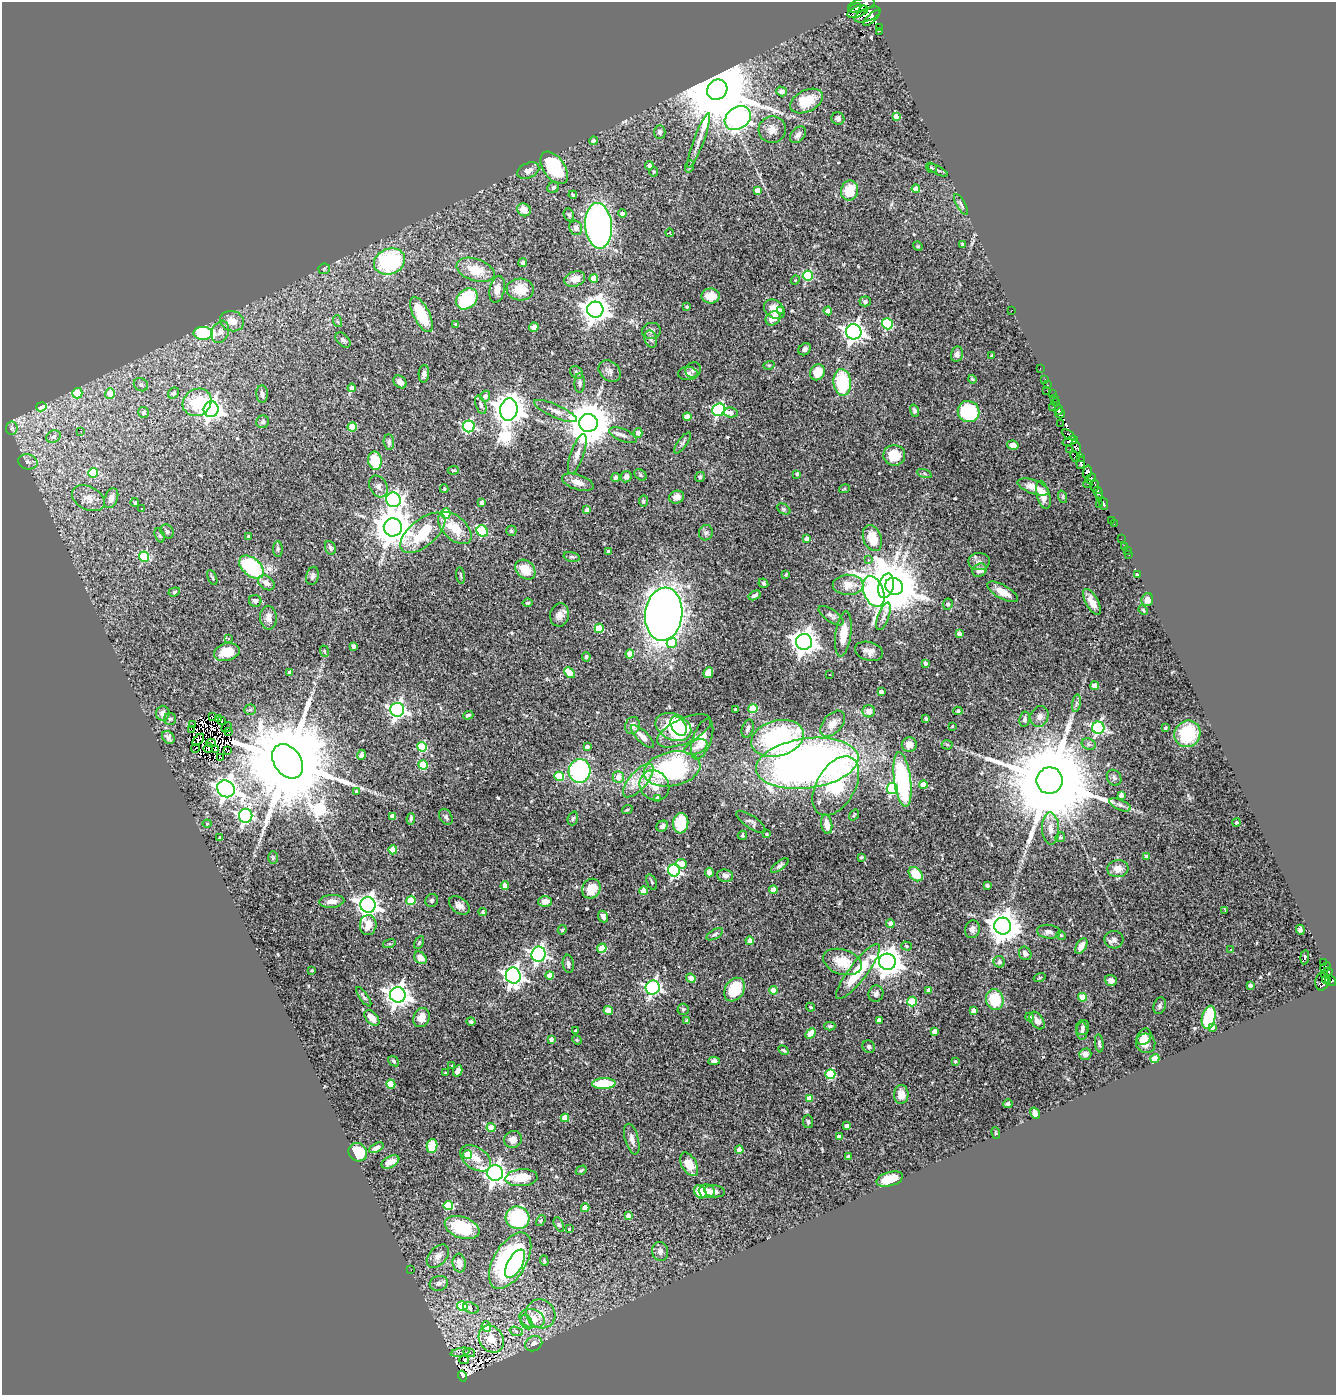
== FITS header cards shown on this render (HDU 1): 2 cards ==
NAXIS1  =                 1334
NAXIS2  =                 1393

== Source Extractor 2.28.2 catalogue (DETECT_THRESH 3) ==
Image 1334 x 1393 px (HDU 1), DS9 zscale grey, 1 PNG px = 1 image px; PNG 1338 x 1397 px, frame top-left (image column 1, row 1393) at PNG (2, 2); each listed source drawn as its Kron ellipse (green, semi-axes under 4 px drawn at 4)
Background 0.783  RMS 0.048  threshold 0.145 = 3 sigma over >= 5 px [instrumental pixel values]
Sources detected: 546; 10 with non-positive FLUX_AUTO (blend fragments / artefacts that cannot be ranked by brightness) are neither listed nor drawn; of the other 536, the 500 brightest by FLUX_AUTO listed and drawn (36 fainter detections omitted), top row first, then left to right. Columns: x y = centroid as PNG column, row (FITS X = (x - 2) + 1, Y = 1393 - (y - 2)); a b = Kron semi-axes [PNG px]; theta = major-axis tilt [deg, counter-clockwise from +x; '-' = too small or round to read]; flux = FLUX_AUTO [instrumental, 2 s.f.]
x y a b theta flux
861 5 14 6 17 1800
855 8 6 3 27 650
858 12 11 5 21 270
867 14 14 6 22 1700
872 18 10 4 44 880
879 28 3 2 - 5.2
880 31 4 3 - 71
717 90 11 9 43 48000
782 91 5 4 - 13
807 101 18 10 26 100
896 116 4 4 - 19
738 118 14 10 36 2700
838 118 6 6 - 11
772 130 14 13 - 31
660 132 7 5 89 10
798 135 9 6 47 16
699 140 29 5 70 28
593 141 4 4 - 13
649 165 4 4 - 13
690 166 6 4 70 4.5
554 168 18 10 -55 180
931 168 6 4 -36 4.3
938 170 11 3 -27 7.3
528 171 11 7 24 18
654 172 5 4 - 3.3
553 187 6 5 - 7.6
916 189 4 4 - 38
757 190 4 4 - 23
849 191 10 8 79 82
573 195 4 3 - 4.4
961 204 12 4 -60 8.1
524 210 7 6 - 31
622 213 4 4 - 12
569 215 6 5 - 6.4
599 226 23 13 -85 1400
576 228 7 6 - 14
669 233 4 4 - 3.3
963 245 4 4 - 7.6
918 246 5 4 - 3.4
389 261 16 12 22 370
523 263 4 4 - 6.6
324 269 6 5 - 5.4
475 270 19 11 -19 77
808 276 5 5 - 230
594 278 4 4 - 39
575 279 11 7 19 28
795 280 5 4 - 4
497 289 13 7 78 23
520 289 14 11 -5 63
711 296 9 7 -2 35
467 299 12 9 43 200
865 301 5 5 - 9.9
687 307 4 3 - 3.5
774 309 11 8 -38 58
595 310 8 8 - 3900
780 310 4 3 - 7.2
1012 310 2 2 - 23
828 311 4 4 - 35
421 314 19 8 -63 150
773 318 8 6 41 34
232 321 12 10 -15 40
337 321 6 4 -70 4.3
456 324 4 3 - 3.7
887 324 6 5 - 230
534 327 5 4 - 24
651 331 9 8 - 10
220 332 11 8 66 19
854 332 8 7 - 1700
203 333 9 6 -1 270
651 339 9 6 -71 9.8
343 340 9 5 -45 9.6
805 349 7 5 41 9.8
957 354 7 6 - 13
992 356 3 2 - 3.5
769 365 6 3 17 3.3
1040 368 3 2 - 5.8
693 370 8 7 - 12
610 371 12 9 -41 18
577 372 7 5 -46 7.7
817 372 8 7 - 54
424 374 9 5 85 10
688 374 10 6 -3 13
972 379 4 3 - 5.1
1045 379 3 2 - 5.7
400 382 7 5 -42 18
842 382 13 8 -85 200
580 383 10 5 88 8.8
141 385 7 6 - 8.8
1047 385 3 2 - 23
352 388 4 4 - 21
1047 391 2 2 - 7
77 393 5 5 - 71
174 393 6 5 - 10
110 394 5 5 - 56
262 394 9 6 -85 11
1052 394 2 2 - 7.2
485 396 5 5 - 17
1054 399 2 2 - 12
197 402 15 13 36 120
1056 402 4 3 - 15
481 405 9 5 -70 14
41 407 5 4 - 140
1053 407 2 2 - 7.1
211 409 8 7 - 1800
509 409 11 8 82 6400
1059 409 5 3 - 420
719 410 7 6 - 500
555 411 23 6 -24 24
914 411 6 4 -70 7.8
144 412 5 5 - 12
968 412 11 10 - 270
731 413 7 5 -6 14
1060 413 5 4 - 470
687 417 4 4 - 45
263 422 6 6 - 6.8
588 423 9 9 - 13000
1060 423 2 2 - 20
469 426 6 6 - 420
352 427 5 4 - 86
12 428 6 6 - 8.3
81 431 3 3 - 4.1
638 433 5 4 - 21
623 435 14 6 -23 15
1069 435 7 4 -29 210
53 437 7 6 - 16
1070 441 8 4 17 250
389 442 8 5 -84 7.9
682 443 12 4 54 9.4
1013 445 6 4 -12 22
1076 447 7 4 -64 460
1070 449 2 2 - 15
577 454 21 6 71 23
894 455 11 10 - 75
1075 457 5 3 - 57
1081 457 4 2 - 8.2
375 461 9 6 -79 110
28 462 10 7 -15 13
1081 463 6 4 82 170
453 470 6 3 5 4.3
1087 472 7 4 76 710
93 473 5 4 - 170
924 473 7 3 -19 4.9
797 474 4 3 - 7.5
640 475 7 5 -42 5.7
626 477 6 5 - 9.6
700 477 5 4 - 6
615 478 4 4 - 7.4
1090 479 5 3 - 400
578 482 16 7 -18 24
1088 484 4 2 - 21
378 486 11 8 -61 17
1095 486 6 3 88 340
1033 487 16 7 -20 35
444 489 4 3 - 3.9
844 489 5 3 - 3.6
1098 492 6 4 -62 400
1043 495 14 6 -75 32
677 497 7 6 - 20
1063 497 6 4 -72 4.2
1100 497 4 3 - 400
88 498 17 11 -27 34
111 498 10 6 68 17
393 500 7 7 - 1000
643 501 5 4 - 6.3
135 502 4 4 - 6.4
482 502 4 3 - 17
1103 503 6 3 -67 180
1100 504 2 2 - 26
141 509 3 3 - 6.4
784 509 7 5 -26 6.2
587 510 4 4 - 25
446 514 5 4 - 140
1112 521 4 2 - 12
1114 524 2 2 - 7.2
393 527 9 9 - 7500
455 528 20 11 -43 88
167 531 7 6 - 8.9
482 531 6 5 - 260
511 531 5 5 - 5.2
423 533 27 13 40 170
706 533 7 7 - 9.5
160 535 7 4 -70 6.3
248 536 4 3 - 4.3
872 538 13 9 -70 77
807 539 4 4 - 29
1121 539 2 2 - 5
1125 547 3 2 - 3.4
330 548 7 5 -67 8.5
278 549 8 5 -89 6.5
1127 551 2 2 - 15
609 552 4 3 - 6.8
1129 555 2 2 - 5
144 557 5 5 - 240
572 557 8 4 -12 6.2
868 560 3 3 - 8.8
979 562 10 8 -2 14
251 567 14 9 -41 280
525 570 11 8 -44 70
980 570 7 6 - 19
1137 574 3 3 - 11
461 575 8 3 -83 4.3
786 575 4 3 - 4.7
312 576 9 6 77 9.3
212 578 8 3 -66 4.9
266 583 9 6 -36 16
763 583 5 4 - 5
848 585 15 10 1 49
886 586 12 7 74 13000
894 586 9 8 - 10000
174 592 6 4 20 4.7
874 592 16 10 -69 1200
1002 592 17 6 -29 38
755 595 6 3 31 8.8
1147 600 7 5 71 26
255 601 6 6 - 11
1092 602 14 6 -62 26
528 603 5 4 - 5.5
948 604 6 5 - 6.5
1143 610 5 3 - 3.3
664 614 26 18 83 3600
560 615 11 9 82 24
831 616 15 6 -35 13
883 616 14 5 69 14
268 618 12 8 -87 24
599 628 4 4 - 110
843 634 23 8 82 61
959 634 4 4 - 20
228 638 4 4 - 7.8
804 642 8 8 - 3300
672 643 5 5 - 65
353 646 4 3 - 15
324 651 6 3 -71 3.4
869 651 14 9 -16 22
227 652 13 8 14 73
630 654 4 4 - 57
586 657 5 4 - 6.8
925 663 4 3 - 11
289 673 4 3 - 8.3
569 673 6 4 -47 95
708 673 5 5 - 43
830 674 3 2 - 3.5
1095 686 4 4 - 46
881 692 4 4 - 11
1076 703 9 4 81 7.7
735 709 3 3 - 3.5
753 709 4 4 - 130
250 710 6 5 - 5.7
397 710 7 7 - 1000
869 711 6 6 - 28
958 711 4 4 - 5.4
163 713 7 7 - 20
468 715 5 4 - 7.8
212 716 3 2 - 5.3
1039 716 11 9 68 17
218 718 3 2 - 3.7
170 719 6 6 - 6.1
926 719 3 3 - 4.7
1025 719 8 5 81 8.4
222 720 3 2 - 4.2
193 724 3 2 - 4.7
833 724 15 9 48 35
632 726 9 7 71 25
678 726 10 7 -55 110
952 726 3 2 - 3.2
227 727 6 2 44 5.3
673 727 19 13 -24 110
1098 728 6 6 - 560
1165 728 4 3 - 4
191 729 4 2 - 12
748 729 9 5 73 11
684 731 29 12 24 93
229 732 4 2 - 8.2
1187 734 13 12 - 180
642 736 15 5 -44 23
168 737 7 5 -48 11
778 738 27 18 15 530
702 739 21 9 71 45
198 740 7 3 47 3.5
211 743 4 2 - 5
909 744 7 7 - 24
1089 744 7 5 -22 7.6
947 745 5 5 - 4.9
422 747 5 4 - 170
587 747 4 3 - 15
696 747 12 7 24 18
195 748 5 2 - 3.3
208 748 5 3 - 5.4
215 749 3 2 - 3.9
228 751 2 2 - 4
361 755 5 4 - 8.9
221 758 3 2 - 6.4
288 761 19 13 -55 92000
807 763 51 25 7 2400
423 765 4 4 - 130
672 769 28 17 11 510
580 771 12 11 - 410
559 776 5 4 - 120
618 777 6 5 - 31
1114 778 8 6 -54 8.4
902 779 27 8 -82 410
638 780 21 9 49 49
1049 781 13 13 - 78000
654 785 16 14 -49 58
923 785 4 4 - 56
836 786 32 19 60 180
892 788 5 5 - 370
226 789 9 8 - 2200
356 791 4 3 - 5.2
1121 795 4 4 - 16
658 799 4 4 - 22
1120 805 11 5 -23 12
627 810 5 3 - 3.3
854 815 6 3 53 3.4
246 816 7 6 - 720
392 816 4 4 - 16
446 817 9 6 -60 8.5
573 818 7 5 71 6.1
411 819 6 4 82 8.7
751 822 17 6 -35 11
1237 822 4 4 - 5.1
681 823 10 7 84 120
207 824 4 4 - 3.5
827 824 10 5 -79 29
662 826 6 5 - 12
1050 829 16 8 -88 30
767 834 4 3 - 4
742 835 5 4 - 4.3
220 837 3 3 - 11
1060 837 5 4 - 4.6
393 850 4 4 - 95
861 857 3 3 - 6.4
1147 857 4 3 - 21
273 858 6 5 - 5
682 864 5 4 - 35
780 866 10 4 37 9.3
1118 869 10 8 5 33
674 870 6 6 - 620
709 873 5 4 - 15
916 874 8 6 -46 66
725 876 8 6 -7 12
652 882 8 5 -69 5.9
505 886 4 4 - 36
987 886 3 3 - 8
591 889 10 9 - 56
773 890 4 4 - 38
643 891 4 4 - 60
411 900 5 4 - 140
432 900 7 6 - 6.2
332 901 12 6 5 23
545 901 6 5 - 25
368 905 8 7 - 2000
459 905 11 7 -35 18
1225 910 3 2 - 4.3
483 912 4 4 - 5.4
603 917 6 5 - 15
890 923 4 4 - 17
368 925 10 8 87 40
1003 926 8 8 - 4800
972 929 9 7 74 14
562 930 4 3 - 4.2
1300 930 5 4 - 7.8
1049 932 12 7 -6 13
715 934 9 4 29 6.8
1061 935 5 4 - 4.1
1114 940 9 9 - 14
750 941 4 4 - 29
419 943 7 3 63 3.9
389 944 6 4 17 3.7
906 946 5 4 - 6
1081 946 8 5 59 25
602 948 5 4 - 90
1230 949 4 3 - 4.7
1025 953 7 6 - 12
538 954 8 7 - 1100
1305 957 7 3 84 5.4
420 958 7 5 -46 26
842 962 20 12 -17 72
887 962 8 8 - 4300
999 962 6 5 - 8.6
1324 962 3 2 - 7.3
568 964 9 5 -82 12
1325 967 6 3 27 53
312 970 3 2 - 3
858 971 34 9 52 160
1328 971 4 3 - 180
549 975 4 4 - 43
1325 975 3 3 - 44
513 976 8 7 - 1600
1040 977 6 3 18 3.3
691 978 5 4 - 43
1111 980 6 5 - 14
1326 980 4 2 - 120
1331 980 6 4 -43 240
1322 982 9 6 85 110
1250 985 4 3 - 7.9
653 988 7 7 - 830
734 990 13 9 58 110
773 990 4 4 - 70
929 990 4 4 - 30
876 994 8 7 - 13
398 995 8 7 - 2700
364 997 11 3 -54 7.2
1083 997 4 4 - 64
995 999 10 8 -78 110
912 1002 5 5 - 140
1160 1006 8 6 71 8.1
811 1007 4 3 - 4.4
683 1009 5 5 - 6
608 1010 5 4 - 46
973 1010 4 4 - 21
1029 1017 4 4 - 8.3
1209 1017 12 6 77 220
372 1018 9 5 -47 38
421 1018 10 8 63 29
879 1020 4 4 - 16
687 1021 4 3 - 6.3
1037 1021 10 6 -54 18
471 1022 4 4 - 5.6
830 1026 5 4 - 5
1082 1027 7 6 - 8.4
1212 1028 4 3 - 14
576 1031 4 3 - 6.6
934 1031 4 4 - 30
1082 1031 9 5 88 9.3
811 1033 6 4 45 66
1144 1037 9 6 55 21
551 1039 4 4 - 15
577 1040 5 4 - 3.6
1099 1043 9 4 -84 7.4
1146 1043 10 9 - 29
869 1047 6 6 - 9.3
783 1050 5 4 - 4.8
1085 1054 6 5 - 22
1155 1058 4 4 - 78
394 1061 6 4 -40 5.2
714 1061 6 4 4 10
955 1061 3 3 - 4.9
452 1066 3 3 - 4
458 1071 6 4 62 20
445 1073 3 2 - 3.3
830 1074 5 5 - 190
604 1083 12 5 1 120
391 1084 5 4 - 76
901 1094 9 7 88 39
809 1098 4 4 - 35
1008 1104 5 4 - 8.4
1035 1113 6 4 -60 19
565 1118 4 4 - 54
808 1122 6 5 - 6.6
847 1126 4 3 - 16
491 1128 4 4 - 83
996 1133 6 4 -72 4.7
839 1137 4 4 - 26
513 1139 9 8 - 23
632 1139 16 6 -75 22
432 1146 7 5 80 89
376 1148 8 4 27 14
739 1150 4 4 - 44
358 1152 10 8 -48 110
467 1155 5 4 - 110
848 1157 4 3 - 15
476 1158 17 11 -34 47
390 1162 10 5 29 27
689 1164 13 7 -59 58
581 1170 6 4 30 4.4
495 1173 8 7 - 2100
521 1178 16 8 4 82
890 1179 13 7 15 52
707 1191 8 7 - 26
715 1191 10 6 -6 16
700 1192 7 5 -53 51
448 1205 5 4 - 170
585 1208 4 4 - 49
628 1216 4 4 - 34
517 1218 12 11 - 250
541 1221 6 4 57 4.5
559 1225 8 4 -63 5.8
462 1228 18 10 -20 170
569 1229 4 3 - 5.3
660 1251 9 8 - 15
438 1256 13 8 48 20
510 1261 31 16 59 590
544 1261 5 4 - 4.6
459 1263 9 6 -83 31
515 1264 15 7 61 550
411 1270 3 2 - 3.3
439 1283 9 7 18 13
462 1306 5 4 - 120
471 1308 8 5 -17 11
541 1314 15 14 - 46
532 1318 13 9 -17 61
526 1322 7 5 -63 9.8
486 1327 5 5 - 43
516 1331 7 4 -20 6.3
491 1339 14 11 -56 57
534 1344 9 7 30 18
460 1352 10 3 11 7.2
469 1352 6 4 -20 5.5
464 1360 5 3 - 9.5
462 1376 5 4 - 1400
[36 fainter detections neither listed nor drawn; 10 non-positive-flux detections neither listed nor drawn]